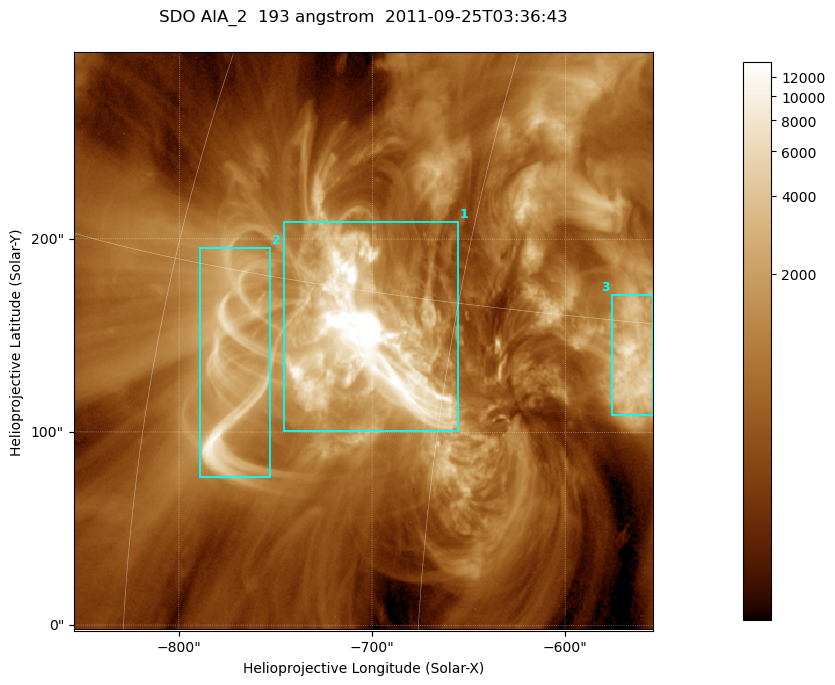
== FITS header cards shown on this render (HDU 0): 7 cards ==
TELESCOP= 'SDO     '           /
INSTRUME= 'AIA_2   '           /
WAVELNTH=                  193 /
WAVEUNIT= 'angstrom'           /
DATE-OBS= '2011-09-25T03:36:43.84' /
CTYPE1  = 'HPLN-TAN'           /
CTYPE2  = 'HPLT-TAN'           /

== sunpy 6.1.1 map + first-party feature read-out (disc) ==
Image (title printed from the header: SDO AIA_2  193 angstrom  2011-09-25T03:36:43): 499 x 499 px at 0.601 arcsec/px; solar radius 957 arcsec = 1592 px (partial field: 3.1% of the solar disc is inside the frame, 100% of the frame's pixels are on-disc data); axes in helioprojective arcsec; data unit not stated in the header (colour bar unlabelled)
Orientation: roll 0.0578 deg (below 1 deg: not rotated)
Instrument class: DISC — disc imager (sunpy class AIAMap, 193 A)
Bright regions (active regions / flare kernels): reference = the on-disc median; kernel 5 px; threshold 5 sigma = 2258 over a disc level ~671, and >= 1.15x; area >= 249 px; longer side >= 6 px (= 3.6 arcsec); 3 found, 3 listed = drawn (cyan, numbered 1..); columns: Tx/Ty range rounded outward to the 2 arcsec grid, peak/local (2 s.f.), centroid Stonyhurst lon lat
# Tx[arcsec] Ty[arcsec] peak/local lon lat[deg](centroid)
1 -746..-654 100..210 146 -49 +13
2 -790..-752 76..196 16 -56 +12
3 -576..-554 108..172 12 -37 +14